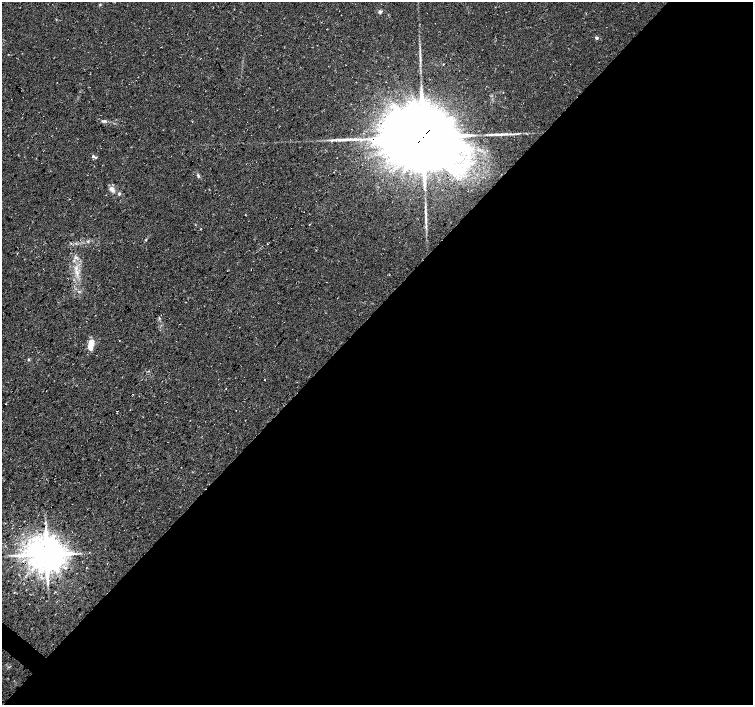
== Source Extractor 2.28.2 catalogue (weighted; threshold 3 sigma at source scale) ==
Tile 12 of 4 x 4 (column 4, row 3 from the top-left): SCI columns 4511-6012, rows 1643-3048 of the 6017 x 6031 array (HDU 1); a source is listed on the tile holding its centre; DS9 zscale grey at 2 x 2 block average (1 PNG px = mean of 2 x 2 image px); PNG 755 x 707 px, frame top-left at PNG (2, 2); no overlay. Shown black and unused: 56% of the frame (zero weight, under 3 of 4 exposures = <1% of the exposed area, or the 3 px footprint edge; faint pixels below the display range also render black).
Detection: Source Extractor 2.28.2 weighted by HDU 2 'WHT'; one run over the whole footprint, this tile lists its part. Background 0.0111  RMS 0.0071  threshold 0.0321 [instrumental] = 3 sigma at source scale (4.5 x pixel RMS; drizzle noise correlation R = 1.50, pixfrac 1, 0.0396/0.0396 arcsec/px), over >= 5 px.
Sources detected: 26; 2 long thin detections or spike segments (spike, bleed or trail) — not listed; the other 24 listed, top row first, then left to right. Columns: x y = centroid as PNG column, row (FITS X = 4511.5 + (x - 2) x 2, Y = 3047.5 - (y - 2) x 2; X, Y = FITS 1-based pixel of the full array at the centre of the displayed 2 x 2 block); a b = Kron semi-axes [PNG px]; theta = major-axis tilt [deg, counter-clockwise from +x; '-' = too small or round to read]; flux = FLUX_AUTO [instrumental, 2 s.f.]
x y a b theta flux
100 4 3 3 - 1.5
380 12 4 4 - 3.1
596 38 3 3 - 3.4
105 121 5 3 - 2.8
500 134 16 3 3 9.2
423 137 23 20 -12 22000
340 140 9 4 1 7.3
93 156 3 3 - 3.1
96 157 3 2 - 2.3
198 176 5 3 - 2.3
112 189 8 5 -51 8.1
119 194 4 3 - 2.1
426 219 6 3 -76 3.4
146 240 3 2 - 1.3
17 253 3 2 - 0.76
75 257 3 3 - 2
77 271 5 4 - 4.2
159 318 3 2 - 1.2
119 340 2 2 - 0.62
91 345 11 5 80 22
265 380 2 2 - 0.73
133 394 2 2 - 0.65
6 404 2 2 - 0.75
46 554 9 8 - 4000
Overlapping masked pixels (flux is a lower limit): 2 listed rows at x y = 423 137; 46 554
Diffuse or blended objects may show on this block-average render without a row.